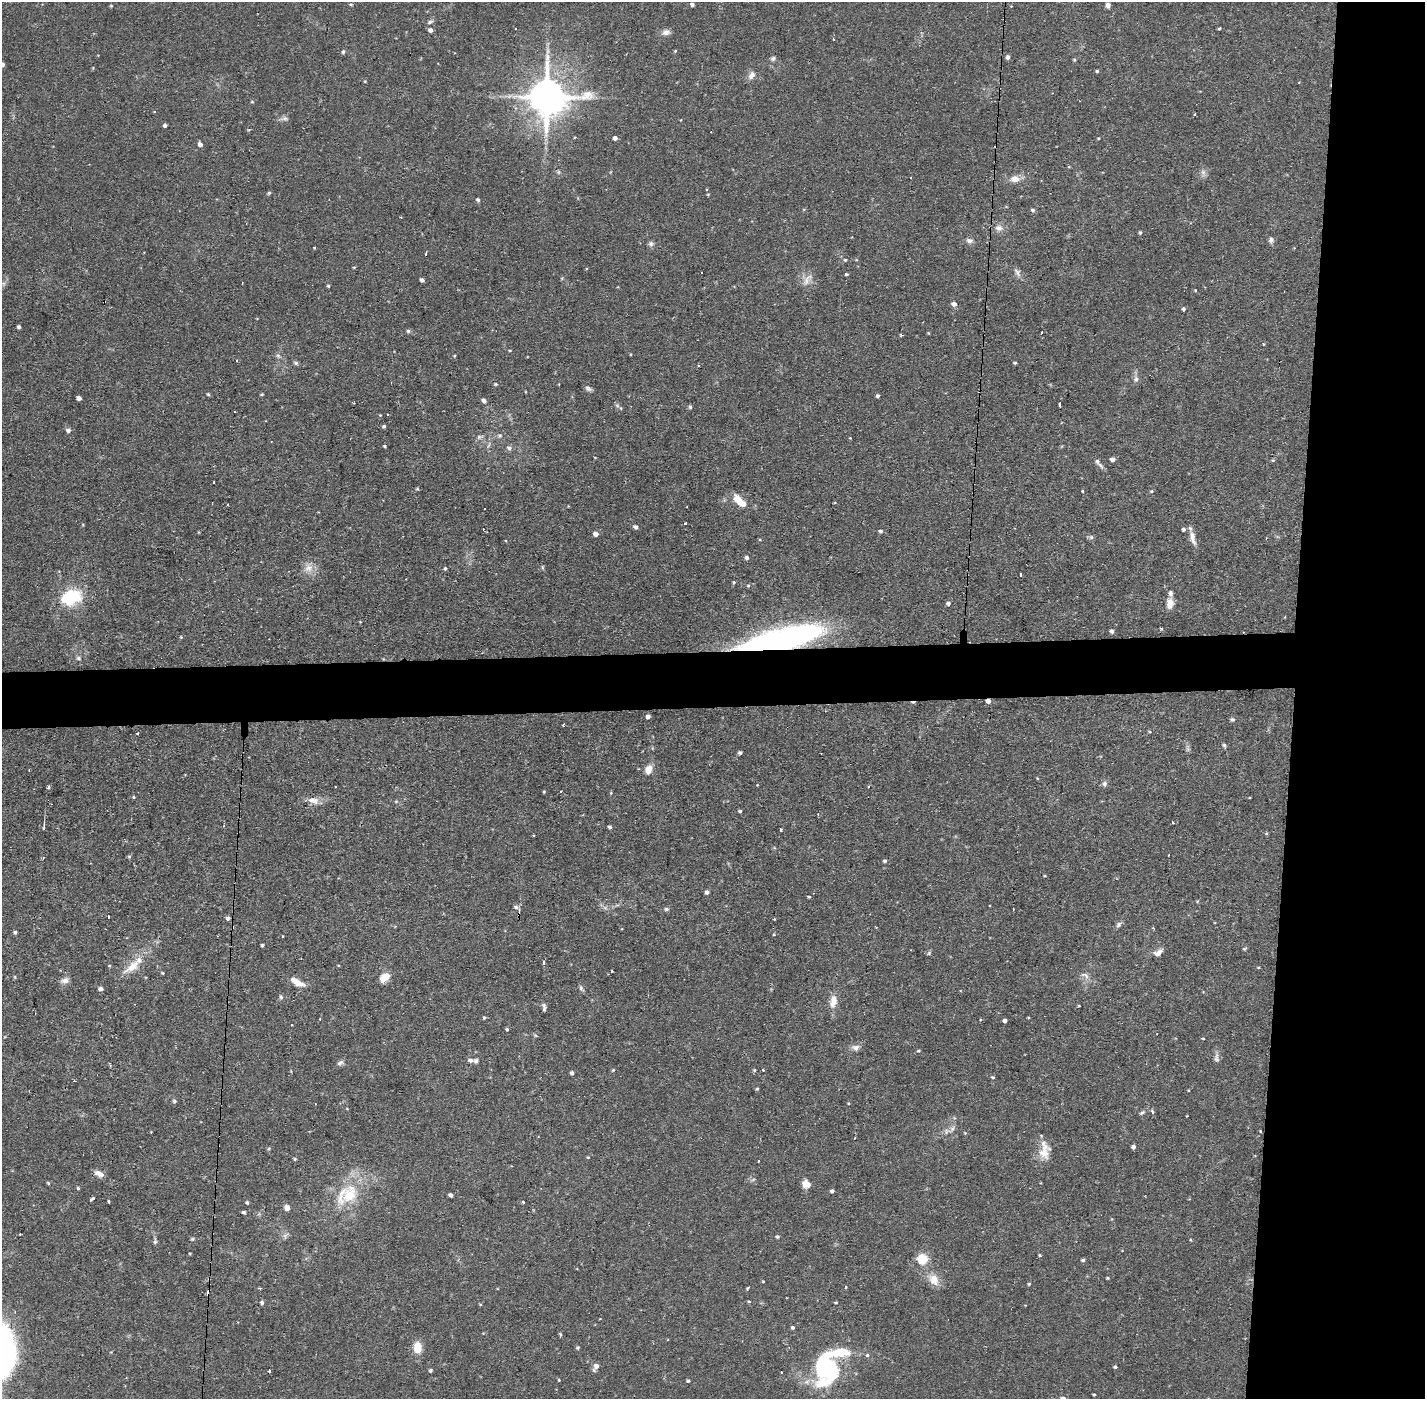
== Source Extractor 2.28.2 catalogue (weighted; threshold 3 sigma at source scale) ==
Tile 6 of 3 x 3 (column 3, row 2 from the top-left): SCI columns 2847-4269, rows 1451-2847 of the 4269 x 4299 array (HDU 1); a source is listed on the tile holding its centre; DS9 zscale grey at full resolution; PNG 1427 x 1401 px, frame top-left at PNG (2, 2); no overlay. Shown black and unused: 13% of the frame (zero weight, under 2 of 3 exposures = <1% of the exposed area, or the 3 px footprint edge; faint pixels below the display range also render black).
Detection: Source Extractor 2.28.2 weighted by HDU 2 'WHT'; one run over the whole footprint, this tile lists its part. Background 0.0754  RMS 0.0063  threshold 0.0282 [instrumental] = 3 sigma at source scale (4.5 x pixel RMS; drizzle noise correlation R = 1.50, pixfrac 1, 0.05/0.05 arcsec/px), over >= 5 px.
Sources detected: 248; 3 inside a brighter object's white glare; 15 cosmic-ray / hot-pixel residue — not listed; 4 inside a brighter listed object's ellipse — not listed separately; the other 226 listed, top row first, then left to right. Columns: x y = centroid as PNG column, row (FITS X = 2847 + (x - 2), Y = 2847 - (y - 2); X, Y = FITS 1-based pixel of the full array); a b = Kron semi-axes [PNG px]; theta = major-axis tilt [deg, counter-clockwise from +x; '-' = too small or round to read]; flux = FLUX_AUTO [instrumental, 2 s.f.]
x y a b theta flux
351 4 6 3 -7 0.78
692 4 4 4 - 1.6
1108 5 6 5 - 2.5
111 6 5 3 - 0.52
430 22 7 5 31 1.4
1219 28 4 3 - 0.79
515 29 3 2 - 0.86
430 30 5 4 - 2.3
666 32 11 8 9 2.9
675 51 4 4 - 0.58
343 52 6 4 69 0.86
1008 57 5 4 - 1.7
773 58 6 6 - 1.4
1074 60 5 4 - 0.66
2 64 4 4 - 2.1
1097 71 4 4 - 0.84
751 75 11 7 57 3.2
365 81 5 3 - 0.54
547 97 12 11 - 1900
1195 114 3 3 - 1.2
285 119 7 4 -19 1.4
165 125 4 3 - 1.4
615 138 4 4 - 2.4
1098 138 3 3 - 0.53
200 144 5 5 - 2.3
558 172 6 4 -90 0.86
1203 172 9 6 -69 2.1
1015 179 13 9 3 4.9
269 193 5 4 - 0.81
478 200 5 4 - 1.1
1033 210 5 4 - 1.3
999 228 11 9 -8 3.6
1140 232 4 3 - 0.81
969 240 9 6 -7 2.3
1271 240 9 6 83 1.6
651 244 7 7 - 1.6
845 260 4 4 - 0.71
354 267 4 3 - 0.52
1017 272 14 6 -59 2.4
422 280 4 3 - 2.2
807 280 19 8 56 4.6
328 286 4 3 - 0.78
104 302 4 2 - 1.1
954 304 5 4 - 2.8
1183 309 4 3 - 4.1
19 327 4 3 - 1.4
408 331 6 5 - 1.2
928 333 4 3 - 0.56
901 335 4 2 - 1.1
510 350 4 3 - 0.48
278 356 6 5 - 1.2
454 356 4 3 - 0.57
237 360 3 3 - 1.3
296 363 7 5 -16 1.2
1015 363 4 3 - 0.73
1136 379 7 7 - 2
496 384 4 4 - 0.61
588 388 9 6 -32 1.6
208 394 4 4 - 0.74
262 394 4 4 - 0.64
878 396 4 4 - 1.1
79 398 4 4 - 2.8
484 401 5 4 - 2.2
617 405 6 4 -19 1
1060 405 4 3 - 10
690 407 5 5 - 0.86
388 414 3 2 - 1.1
380 415 3 3 - 0.42
384 426 4 4 - 1.1
68 430 5 5 - 2
500 435 5 5 - 1
479 437 6 6 - 1.5
850 438 3 3 - 0.4
384 446 4 4 - 0.67
509 448 6 6 - 2
1112 459 5 4 - 2.4
1273 460 4 3 - 0.7
1098 463 18 4 -53 2.4
213 482 3 3 - 0.99
417 489 4 4 - 0.65
1083 491 3 3 - 2.5
1151 491 5 4 - 0.74
740 501 18 7 -43 10
228 504 3 3 - 1.3
636 527 5 4 - 1.9
1183 529 5 4 - 1.3
881 531 5 4 - 1.1
596 534 5 4 - 3.2
1091 537 7 6 - 1.2
1193 538 21 7 -77 4.8
1266 538 3 2 - 0.73
747 558 5 4 - 1.8
542 567 6 4 -72 0.68
309 568 13 10 27 5.4
445 568 5 4 - 0.83
1021 575 4 3 - 4
734 582 5 4 - 0.65
748 586 4 4 - 0.78
71 597 25 18 17 28
948 603 5 4 - 1.4
1170 603 13 8 84 5.1
1162 629 4 3 - 0.87
1112 631 5 4 - 1.8
772 643 68 19 10 190
78 658 7 5 -17 1.3
988 701 5 4 - 3
648 717 4 4 - 2.3
1232 719 5 4 - 1.3
563 725 3 2 - 0.86
138 733 3 3 - 3.9
1224 745 5 4 - 1
740 753 4 4 - 1.4
648 769 10 8 65 5.4
29 770 2 2 - 0.5
1104 784 8 6 69 1.7
49 787 3 3 - 1.6
544 792 4 3 - 0.59
134 797 3 3 - 1.5
313 800 17 8 -12 5
396 801 6 3 18 0.63
740 811 4 3 - 0.94
44 826 11 2 87 1.1
610 827 4 4 - 1.3
780 830 4 3 - 1.1
129 856 5 3 - 0.71
885 861 5 4 - 0.97
1045 876 3 2 - 0.53
707 892 5 4 - 2
809 897 3 3 - 0.67
516 907 7 6 - 2
666 909 6 5 - 1.2
108 917 4 2 - 2.2
228 918 4 4 - 2
1119 924 9 6 42 1.7
15 932 4 4 - 1
262 945 3 3 - 0.97
929 953 6 4 46 0.86
1158 953 12 7 34 3.5
544 962 4 3 - 3.1
132 967 25 10 37 11
1258 967 4 3 - 0.52
612 971 3 2 - 0.62
162 973 5 3 - 0.53
1085 975 14 6 -23 3
15 977 5 3 - 0.59
384 978 12 7 43 7.5
65 981 10 8 22 3
297 982 20 7 -28 6.4
581 988 9 5 -56 1.4
100 989 5 4 - 1.9
281 997 5 5 - 1.2
833 1001 18 9 80 6.3
1079 1006 4 2 - 0.43
544 1007 11 4 -89 1.5
484 1018 4 4 - 0.93
320 1019 3 2 - 0.6
1005 1021 4 4 - 1.9
292 1025 3 2 - 0.59
507 1029 4 4 - 0.91
535 1035 6 3 -19 0.71
1203 1038 4 3 - 0.46
855 1048 11 8 -3 2.8
918 1051 5 3 - 0.68
1216 1058 15 7 90 2.5
470 1060 7 5 -6 2
340 1063 10 6 24 1.8
613 1070 4 3 - 0.64
754 1070 5 4 - 0.74
763 1070 3 2 - 0.62
572 1073 4 4 - 1.6
993 1077 5 4 - 0.75
757 1089 4 4 - 0.74
1188 1090 4 3 - 0.42
174 1101 5 5 - 1.1
1152 1112 4 4 - 1.7
1142 1113 8 5 36 1.2
952 1129 13 5 45 2.5
1260 1131 3 2 - 0.47
1133 1147 4 4 - 1.7
1044 1150 24 13 89 9.1
588 1157 4 4 - 0.51
295 1159 4 4 - 0.74
758 1161 3 2 - 1.2
99 1174 12 6 -26 3.9
48 1183 5 4 - 0.62
806 1184 10 9 - 4.4
78 1188 4 4 - 0.71
832 1191 4 4 - 1.4
349 1194 30 21 65 27
451 1195 4 3 - 1.7
92 1199 5 3 - 2.2
109 1201 3 3 - 2.3
247 1202 5 4 - 0.95
523 1202 3 3 - 0.98
287 1208 6 5 - 3.7
244 1212 4 3 - 1.2
20 1234 2 2 - 0.68
285 1235 10 5 41 1.9
777 1236 4 4 - 0.93
192 1239 5 4 - 0.76
155 1242 8 5 89 1.3
1040 1255 4 3 - 0.72
922 1259 6 5 - 42
1083 1260 5 3 - 1.1
1108 1278 4 3 - 0.6
934 1280 16 12 -55 7.4
763 1281 4 3 - 0.46
1029 1284 4 4 - 0.71
845 1287 3 3 - 1.9
749 1302 3 3 - 0.88
836 1302 4 3 - 0.62
262 1303 5 4 - 1.2
480 1304 4 3 - 0.48
793 1327 4 4 - 1.1
560 1334 5 4 - 0.78
418 1348 11 8 -89 9.5
578 1348 5 4 - 0.88
840 1353 46 11 10 21
596 1366 8 5 60 3.4
1115 1367 4 4 - 0.92
821 1368 36 13 -80 40
430 1370 4 4 - 1.1
559 1380 3 3 - 0.56
688 1381 4 3 - 0.94
1094 1395 3 3 - 0.59
1063 1398 6 5 - 2.4
Overlapping masked pixels (flux is a lower limit): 5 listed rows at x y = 547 97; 104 302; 772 643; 988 701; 516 907
Isophote crosses this tile's border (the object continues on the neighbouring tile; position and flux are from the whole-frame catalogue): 2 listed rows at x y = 2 64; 1063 1398